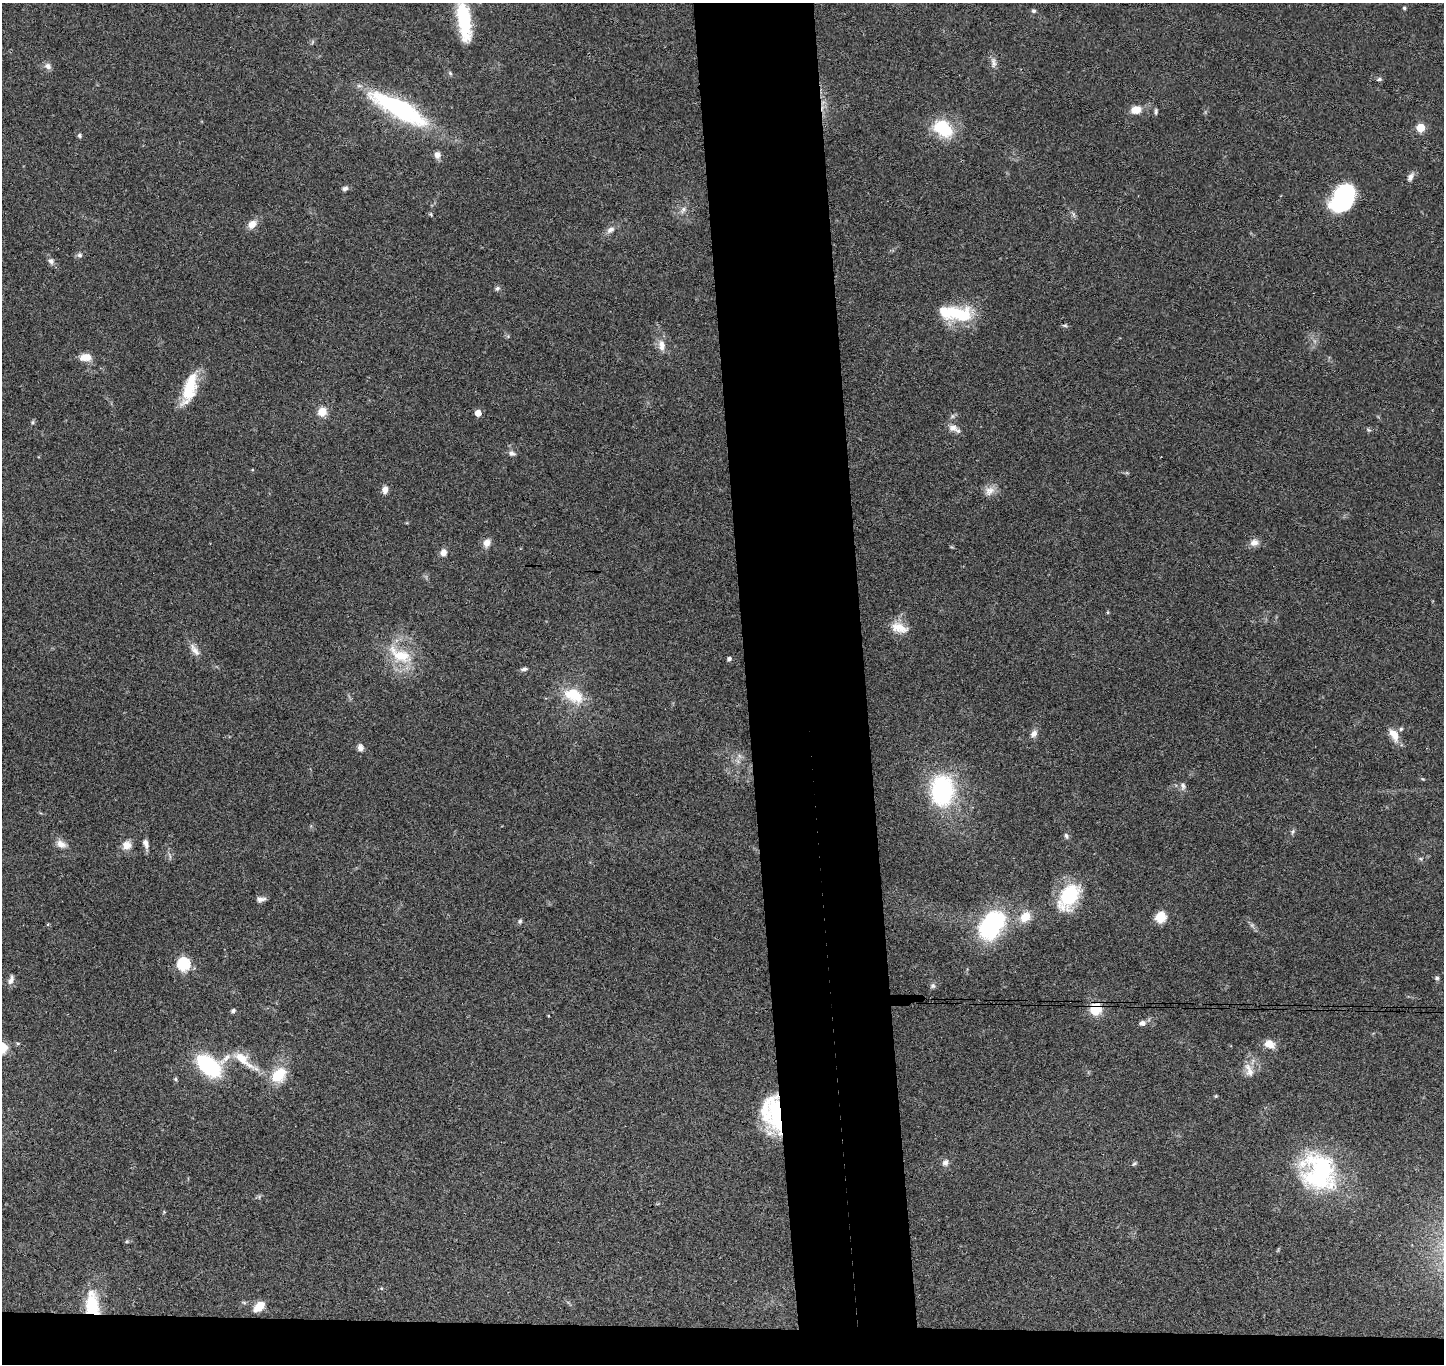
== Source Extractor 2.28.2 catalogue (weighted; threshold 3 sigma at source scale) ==
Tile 8 of 3 x 3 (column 2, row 3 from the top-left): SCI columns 1502-2943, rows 152-1513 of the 4442 x 4370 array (HDU 1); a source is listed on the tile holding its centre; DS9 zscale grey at full resolution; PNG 1446 x 1366 px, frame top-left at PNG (2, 3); no overlay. Shown black and unused: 11% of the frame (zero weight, under 3 of 4 exposures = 6% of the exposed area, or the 3 px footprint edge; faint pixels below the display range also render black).
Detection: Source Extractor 2.28.2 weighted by HDU 2 'WHT'; one run over the whole footprint, this tile lists its part. Background 0.0832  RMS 0.0057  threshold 0.0256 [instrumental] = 3 sigma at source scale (4.5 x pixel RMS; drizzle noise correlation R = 1.50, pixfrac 1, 0.05/0.05 arcsec/px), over >= 5 px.
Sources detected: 97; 1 cosmic-ray / hot-pixel residue — not listed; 3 inside a brighter listed object's ellipse — not listed separately; the other 93 listed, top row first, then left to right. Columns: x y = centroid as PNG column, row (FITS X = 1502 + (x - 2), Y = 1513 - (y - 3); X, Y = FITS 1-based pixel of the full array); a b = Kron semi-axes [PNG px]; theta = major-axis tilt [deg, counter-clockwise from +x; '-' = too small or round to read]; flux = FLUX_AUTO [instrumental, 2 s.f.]
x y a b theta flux
1404 8 4 4 - 0.77
1033 11 6 5 - 0.99
464 20 44 13 -82 34
993 63 15 7 -85 3
48 66 9 8 - 2.5
450 73 7 4 -46 0.91
1379 79 7 5 11 1.1
400 109 65 17 -28 82
1136 110 11 8 13 7.7
1156 111 8 4 90 1.1
1421 127 5 5 - 21
943 128 22 16 -33 26
79 135 6 5 - 1
437 155 8 7 - 3
1410 177 12 7 59 2.7
345 188 8 6 14 1.6
1343 198 31 21 54 43
683 210 10 6 57 2.2
431 214 6 4 -23 0.73
1073 214 7 4 -71 1.1
252 224 12 9 42 5
610 230 12 8 34 3
79 255 8 6 -15 1.4
51 261 9 7 -28 2.1
497 288 7 5 48 1.2
958 313 40 19 -7 27
662 345 16 9 -82 5
86 357 13 8 6 6.8
189 390 34 15 71 21
322 412 11 10 - 6.6
478 413 5 4 - 7.1
33 422 5 5 - 0.86
953 428 13 9 -12 3.8
1369 430 7 4 -30 0.88
512 453 9 7 -15 2.1
252 470 4 3 - 0.46
385 489 9 7 83 3.3
989 491 15 11 42 4.6
487 543 10 9 - 3.9
1254 543 12 9 18 3.6
443 552 8 7 - 3.7
1108 612 5 4 - 0.74
899 628 24 12 -20 8.7
195 650 19 8 -53 4.1
400 655 38 16 -28 21
729 659 5 4 - 1.4
524 669 8 5 9 1.5
573 695 24 15 -28 20
1401 729 6 5 - 0.96
1034 734 10 8 55 2.9
1394 735 16 9 -57 7.1
360 747 9 7 -78 2.5
1423 779 5 4 - 0.56
1183 786 11 6 -85 2
942 790 27 20 89 74
1293 831 7 4 60 1
1066 836 8 6 -71 1.3
61 844 14 9 -27 4
146 844 13 7 -71 2.7
127 845 11 11 - 4.9
1421 859 6 4 -71 0.75
1069 896 28 17 59 39
261 899 10 6 2 2.4
1025 917 13 10 32 8.7
1161 917 7 5 70 41
520 921 6 6 - 1.1
992 925 33 23 53 60
1252 925 6 5 - 1.1
183 964 6 6 - 76
1437 978 6 5 - 1.2
11 980 13 7 68 2.7
933 986 7 7 - 1.4
1096 1008 11 9 81 17
233 1011 5 4 - 1.3
1142 1023 8 6 18 2.1
18 1043 5 3 - 0.67
1269 1044 11 8 -32 6.6
243 1060 38 10 -37 14
209 1066 24 16 -33 61
1250 1072 15 11 82 5.4
279 1075 18 13 50 17
175 1079 5 4 - 0.92
1216 1096 5 4 - 0.56
776 1114 43 14 -88 33
945 1163 8 7 - 2.4
1134 1163 7 4 33 0.89
1319 1172 48 41 -57 73
164 1212 4 4 - 0.55
127 1241 6 4 19 0.77
381 1288 5 4 - 0.74
244 1303 6 4 -2 0.9
92 1305 25 12 -85 28
259 1306 13 8 43 8
Overlapping masked pixels (flux is a lower limit): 3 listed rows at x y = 1096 1008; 776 1114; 92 1305
Isophote crosses this tile's border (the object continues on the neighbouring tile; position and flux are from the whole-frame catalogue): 1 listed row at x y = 464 20